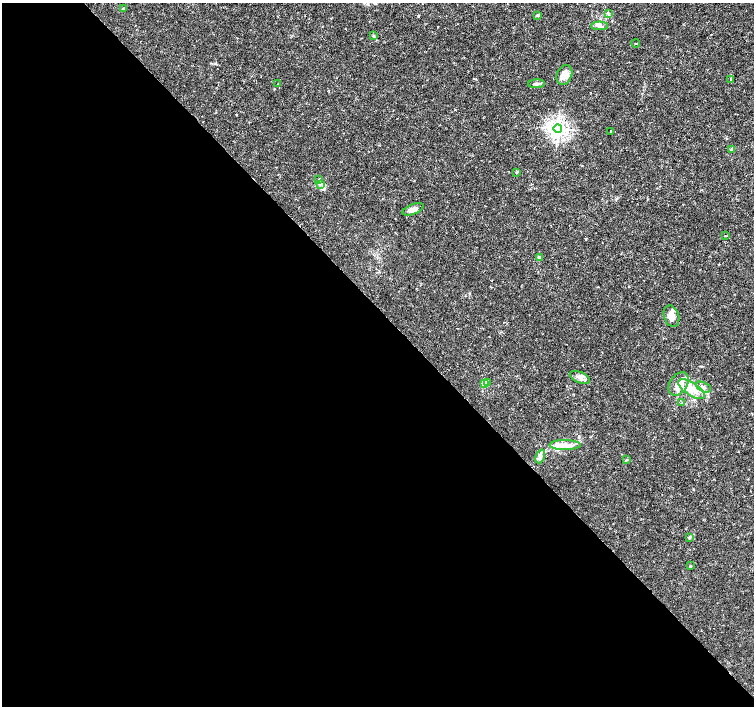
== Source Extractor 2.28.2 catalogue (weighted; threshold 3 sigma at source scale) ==
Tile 9 of 4 x 4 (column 1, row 3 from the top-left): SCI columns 1-1504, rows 1558-2964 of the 6022 x 5995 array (HDU 1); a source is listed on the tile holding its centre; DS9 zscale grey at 2 x 2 block average (1 PNG px = mean of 2 x 2 image px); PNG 756 x 708 px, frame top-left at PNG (2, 3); each listed source drawn as its Kron ellipse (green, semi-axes under 4 px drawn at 4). Shown black and unused: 56% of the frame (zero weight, under 3 of 4 exposures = <1% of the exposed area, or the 3 px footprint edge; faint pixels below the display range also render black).
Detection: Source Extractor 2.28.2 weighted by HDU 2 'WHT'; one run over the whole footprint, this tile lists its part. Background 0.00168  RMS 9.3e-04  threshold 0.00418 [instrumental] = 3 sigma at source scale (4.5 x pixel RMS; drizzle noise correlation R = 1.50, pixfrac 1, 0.0396/0.0396 arcsec/px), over >= 5 px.
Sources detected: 38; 6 inside a brighter listed object's ellipse — not listed separately; the other 32 listed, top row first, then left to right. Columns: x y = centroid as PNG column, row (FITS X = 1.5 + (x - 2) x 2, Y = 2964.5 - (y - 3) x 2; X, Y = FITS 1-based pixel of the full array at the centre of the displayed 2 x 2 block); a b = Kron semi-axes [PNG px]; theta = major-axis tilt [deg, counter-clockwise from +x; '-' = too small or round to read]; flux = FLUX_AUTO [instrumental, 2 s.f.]
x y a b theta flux
124 8 3 2 - 0.15
609 13 3 2 - 0.18
537 15 4 3 - 0.35
600 26 8 4 0 0.68
374 36 4 3 - 0.28
636 44 4 2 - 0.13
564 75 10 7 66 2.2
731 79 3 2 - 0.17
278 84 3 2 - 0.11
536 84 8 3 4 0.55
558 128 4 4 - 80
611 131 2 2 - 0.22
732 149 2 2 - 1.3
516 172 3 3 - 0.19
319 179 3 2 - 0.15
320 184 3 2 - 0.18
413 209 11 5 21 1.3
725 236 3 2 - 0.12
539 257 3 3 - 0.19
671 316 11 7 -72 2.1
580 377 11 5 -24 1
488 382 3 3 - 0.41
484 384 3 3 - 6.2
679 384 13 8 56 2.5
703 387 8 4 -26 0.78
692 389 15 6 -33 3.4
682 403 3 2 - 0.19
565 445 15 5 0 2.2
540 456 7 4 69 0.74
627 460 4 3 - 0.22
689 537 2 2 - 0.51
690 566 3 2 - 0.15